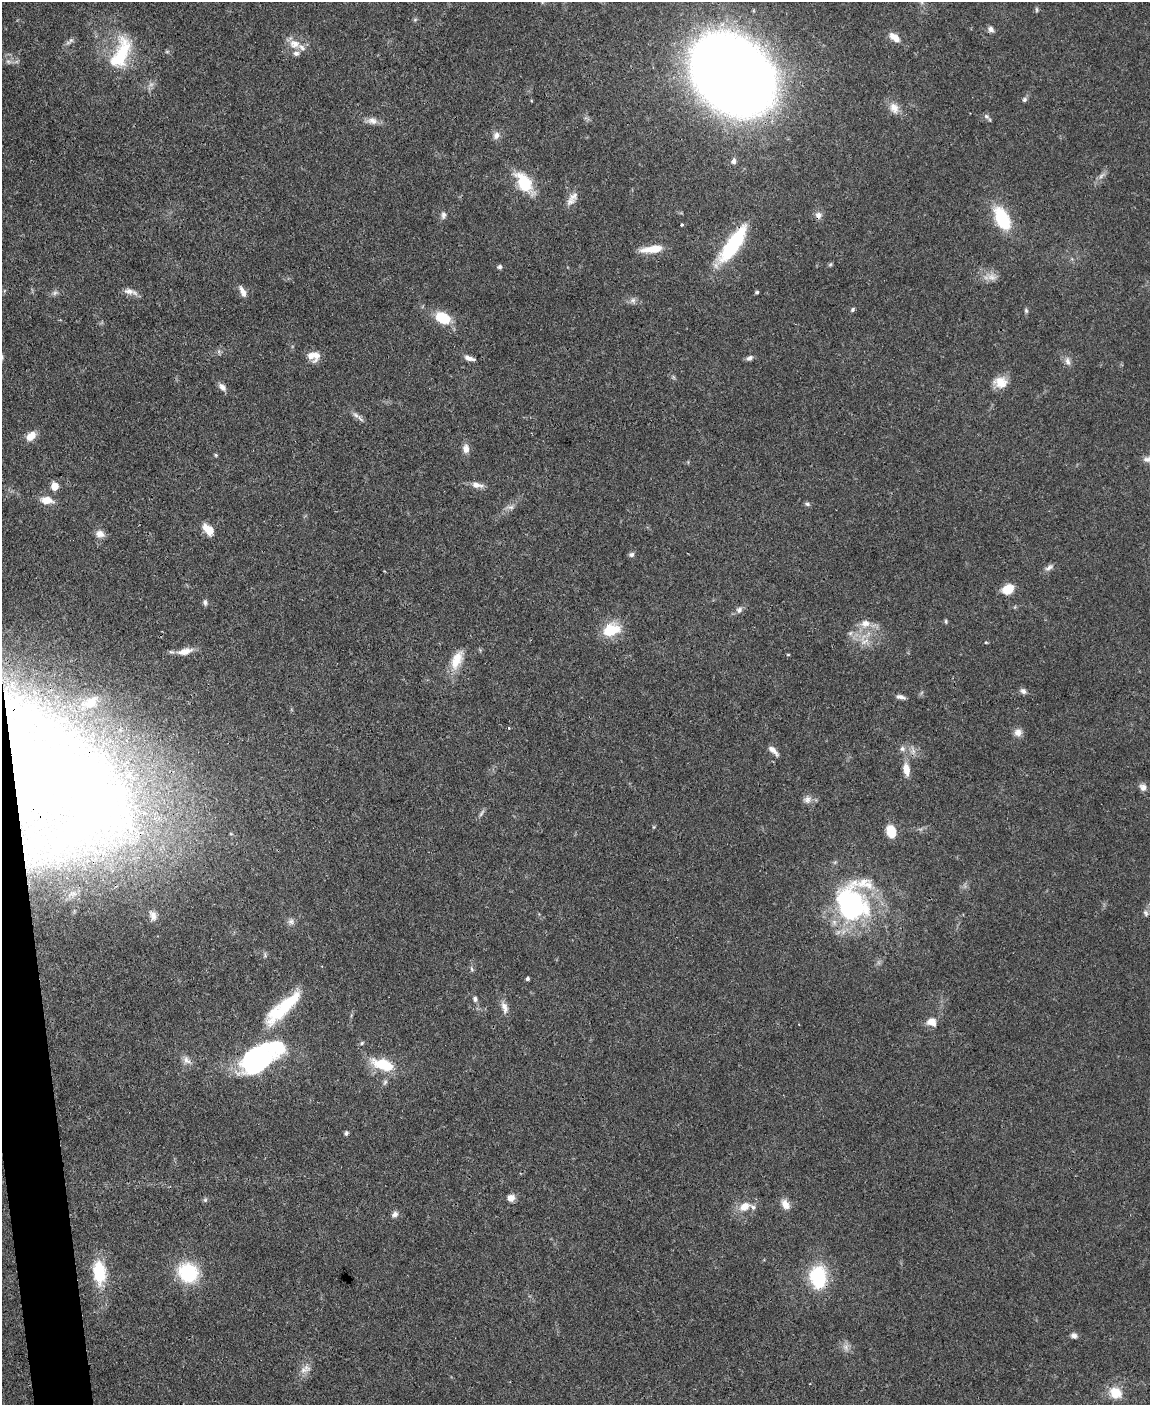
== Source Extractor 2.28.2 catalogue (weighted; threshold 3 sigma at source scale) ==
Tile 7 of 4 x 3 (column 3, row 2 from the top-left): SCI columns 2299-3446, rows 1640-3042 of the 4595 x 4572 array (HDU 1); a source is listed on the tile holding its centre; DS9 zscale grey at full resolution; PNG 1152 x 1407 px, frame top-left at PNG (2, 2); no overlay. Shown black and unused: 2% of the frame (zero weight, under 3 of 4 exposures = <1% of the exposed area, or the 3 px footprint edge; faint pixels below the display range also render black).
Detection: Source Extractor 2.28.2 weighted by HDU 2 'WHT'; one run over the whole footprint, this tile lists its part. Background 0.106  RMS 0.0043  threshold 0.0191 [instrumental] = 3 sigma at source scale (4.5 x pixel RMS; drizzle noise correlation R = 1.50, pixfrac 1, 0.05/0.05 arcsec/px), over >= 5 px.
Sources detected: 116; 1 too faint to see at this stretch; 3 inside a brighter object's white glare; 1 cosmic-ray / hot-pixel residue — not listed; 6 inside a brighter listed object's ellipse — not listed separately; the other 105 listed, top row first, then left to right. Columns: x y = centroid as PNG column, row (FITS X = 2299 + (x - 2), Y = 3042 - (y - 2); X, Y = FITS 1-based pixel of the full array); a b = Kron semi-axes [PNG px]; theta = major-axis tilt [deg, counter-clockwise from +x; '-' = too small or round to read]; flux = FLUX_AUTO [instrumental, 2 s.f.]
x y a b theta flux
1037 10 8 4 -89 0.65
415 19 6 4 1 0.61
991 29 8 7 - 1.6
894 37 15 8 -38 4.1
70 41 15 4 42 1.5
294 44 15 12 -13 5.3
121 54 42 18 66 24
8 61 7 4 -1 1
733 74 50 38 -43 1300
1024 100 6 6 - 0.95
894 108 15 11 -56 4.1
986 116 8 6 -16 1.2
372 121 15 9 -9 3
496 135 9 8 - 2.3
733 161 7 6 - 1.7
1101 176 11 4 45 1.6
524 183 19 11 -58 19
570 201 15 9 32 3.1
443 215 10 6 89 1.5
818 215 9 9 - 2.2
1002 218 29 15 -63 20
682 225 3 3 - 0.7
733 244 46 13 54 34
652 249 27 8 7 7
830 264 6 4 44 0.62
500 267 5 5 - 1
992 277 14 9 -10 3.3
128 291 17 8 -9 2.8
243 291 15 6 -66 2.5
757 292 4 4 - 0.7
55 293 8 6 22 1.2
633 300 8 7 - 1.5
853 310 7 5 54 0.75
1026 310 7 4 -64 0.75
443 318 14 10 -29 14
316 355 15 9 78 3.6
469 358 13 5 -17 2.2
749 358 9 6 28 1.3
1067 361 11 7 -72 2.1
1000 382 16 13 -4 6.2
222 387 11 7 -46 2.2
356 415 11 5 -25 1.7
31 436 12 8 44 4.8
466 449 11 8 -87 2.9
216 455 5 4 - 0.55
477 485 17 7 -11 2.9
55 486 6 5 - 7.7
47 500 14 9 -8 5.2
807 504 7 5 -17 0.92
511 507 8 5 -1 1.3
208 530 14 8 -47 5.8
100 534 11 8 -15 2.9
631 554 7 6 - 1.1
1049 567 13 6 33 1.8
1008 589 13 10 29 6.6
205 602 9 5 -85 1
739 610 9 7 42 1.8
946 621 6 4 -72 0.63
865 623 12 10 11 4.1
611 630 20 14 20 13
850 633 7 5 44 1
865 641 14 6 29 2.6
185 651 21 8 13 4.4
788 655 5 3 - 0.36
457 660 24 11 66 8.9
1023 691 9 7 -45 1.4
900 697 11 5 -11 1.7
92 701 15 12 28 4.2
1018 732 10 9 - 2.8
902 749 8 7 - 1.5
773 750 16 6 -43 2.4
906 769 16 8 -82 4.7
1143 787 10 9 - 2.1
807 799 11 10 - 2.4
104 802 130 55 -50 190
481 813 12 4 60 1.1
891 831 13 9 -77 8.2
231 834 5 3 - 0.37
851 904 49 39 -58 71
1146 913 9 7 -64 1.5
153 915 13 8 -75 2.7
291 921 8 8 - 1.5
472 969 8 4 -68 0.81
527 979 4 4 - 0.96
475 999 8 6 -83 1.2
287 1003 54 13 39 22
504 1007 17 8 -71 3.1
932 1022 12 10 -22 3.9
362 1043 6 4 46 0.62
256 1059 54 23 33 76
186 1060 12 8 -49 2.6
383 1064 27 13 -16 15
346 1133 5 4 - 0.99
511 1198 9 8 - 2.6
205 1200 6 5 - 0.76
785 1204 13 9 -62 3.6
744 1207 17 11 25 5.9
395 1214 9 7 33 1.6
99 1272 28 15 -84 18
188 1273 24 22 -37 23
818 1277 25 19 -83 25
1074 1336 8 7 - 1.5
846 1347 9 8 - 2.2
304 1370 11 10 - 3.1
1115 1393 17 14 -35 7.7
Overlapping masked pixels (flux is a lower limit): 5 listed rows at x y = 733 74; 818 215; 733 244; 256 1059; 818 1277